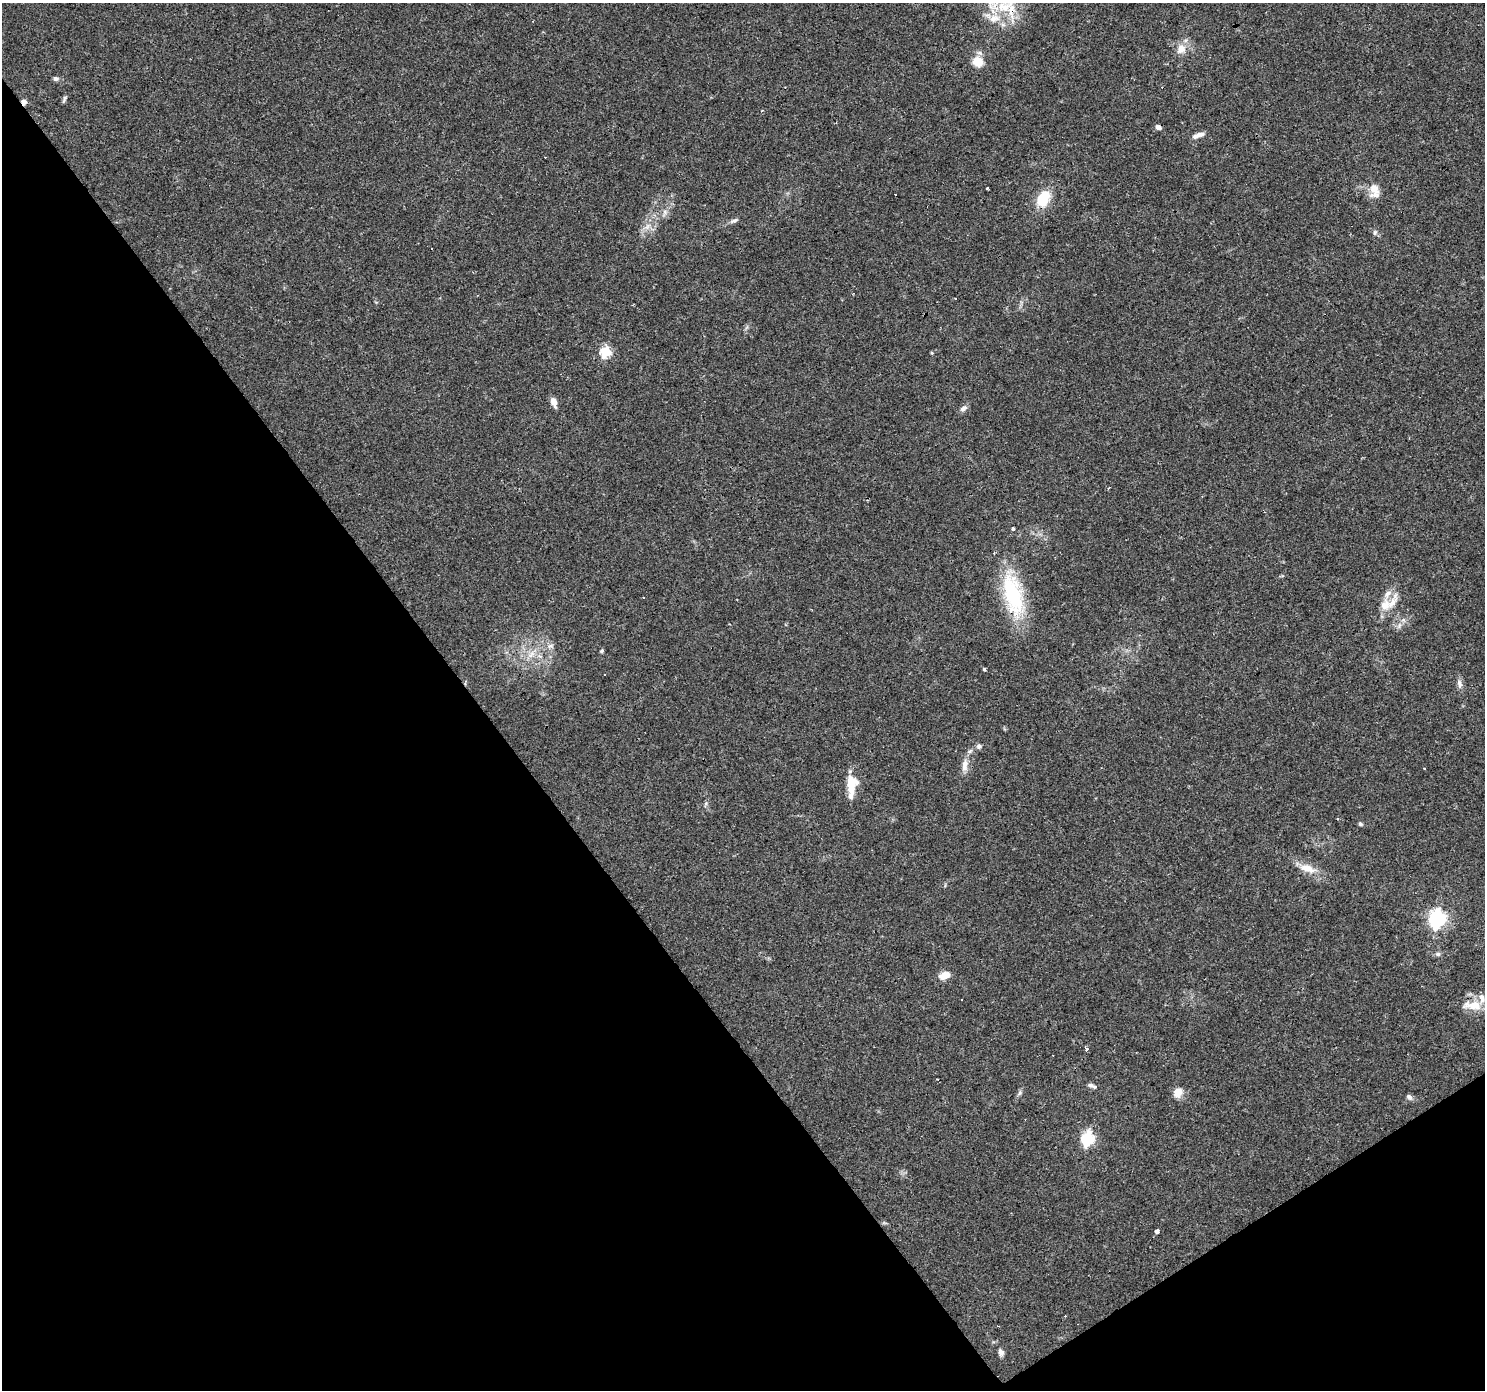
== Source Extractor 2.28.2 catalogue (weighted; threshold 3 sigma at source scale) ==
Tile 14 of 4 x 4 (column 2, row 4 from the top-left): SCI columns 1484-2966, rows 186-1573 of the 5932 x 5858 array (HDU 1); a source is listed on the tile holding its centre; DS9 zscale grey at full resolution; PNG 1487 x 1392 px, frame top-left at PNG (2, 3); no overlay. Shown black and unused: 36% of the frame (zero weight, under 3 of 4 exposures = <1% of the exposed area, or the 3 px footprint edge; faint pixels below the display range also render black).
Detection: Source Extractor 2.28.2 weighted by HDU 2 'WHT'; one run over the whole footprint, this tile lists its part. Background 0.0288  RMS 0.0033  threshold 0.0149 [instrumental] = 3 sigma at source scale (4.5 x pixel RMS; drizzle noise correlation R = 1.50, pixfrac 1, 0.0396/0.0396 arcsec/px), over >= 5 px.
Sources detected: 72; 13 cosmic-ray / hot-pixel residue — not listed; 6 inside a brighter listed object's ellipse — not listed separately; the other 53 listed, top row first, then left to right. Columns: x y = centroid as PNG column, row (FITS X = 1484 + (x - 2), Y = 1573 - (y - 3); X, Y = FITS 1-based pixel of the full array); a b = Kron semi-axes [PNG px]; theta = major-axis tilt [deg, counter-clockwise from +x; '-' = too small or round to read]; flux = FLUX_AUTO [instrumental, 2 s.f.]
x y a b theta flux
1011 9 30 11 -89 9
994 18 15 11 16 4.3
1181 49 14 11 58 3.6
978 61 9 8 - 7.4
55 78 6 5 - 0.88
64 99 10 4 65 0.67
24 102 6 5 - 1.5
762 111 3 3 - 0.38
1158 127 7 5 -31 1.1
1199 134 12 6 5 1.6
987 188 3 3 - 1.7
1374 190 19 11 -84 4.5
1043 198 19 12 61 9
665 212 7 6 - 1.1
734 221 12 5 19 1
647 226 8 5 59 1.3
1375 232 8 5 75 0.74
606 352 6 5 - 25
932 353 5 3 - 0.32
554 402 10 7 -69 2.1
555 406 3 3 - 2.8
963 408 10 6 42 1.4
1108 488 4 3 - 0.35
1013 528 4 3 - 0.75
1013 595 57 22 -76 26
643 598 3 3 - 3.1
1385 605 17 13 70 4.6
1399 626 10 5 64 1.2
550 646 10 6 18 1.2
602 651 5 4 - 0.48
531 654 14 7 43 2.7
984 669 3 3 - 0.86
604 675 3 2 - 0.44
1459 683 13 7 -75 1.4
979 746 7 6 - 0.91
965 765 18 8 85 2.8
851 786 28 11 86 6.9
706 803 7 4 72 0.55
1360 824 6 5 - 0.55
1308 868 24 11 -18 4.9
1437 919 7 6 - 110
1438 954 7 5 0 0.8
944 975 12 7 23 3.6
1472 1005 27 11 -4 5.7
1086 1049 3 3 - 1.2
1090 1085 8 6 -15 0.83
1020 1093 9 5 57 0.81
1177 1093 10 9 - 3.8
1409 1097 10 6 -40 0.9
1088 1138 7 6 - 46
1157 1231 4 3 - 5.1
998 1326 3 3 - 0.23
1001 1352 9 6 -64 1.3
Overlapping masked pixels (flux is a lower limit): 3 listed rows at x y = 1011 9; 24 102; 1013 595